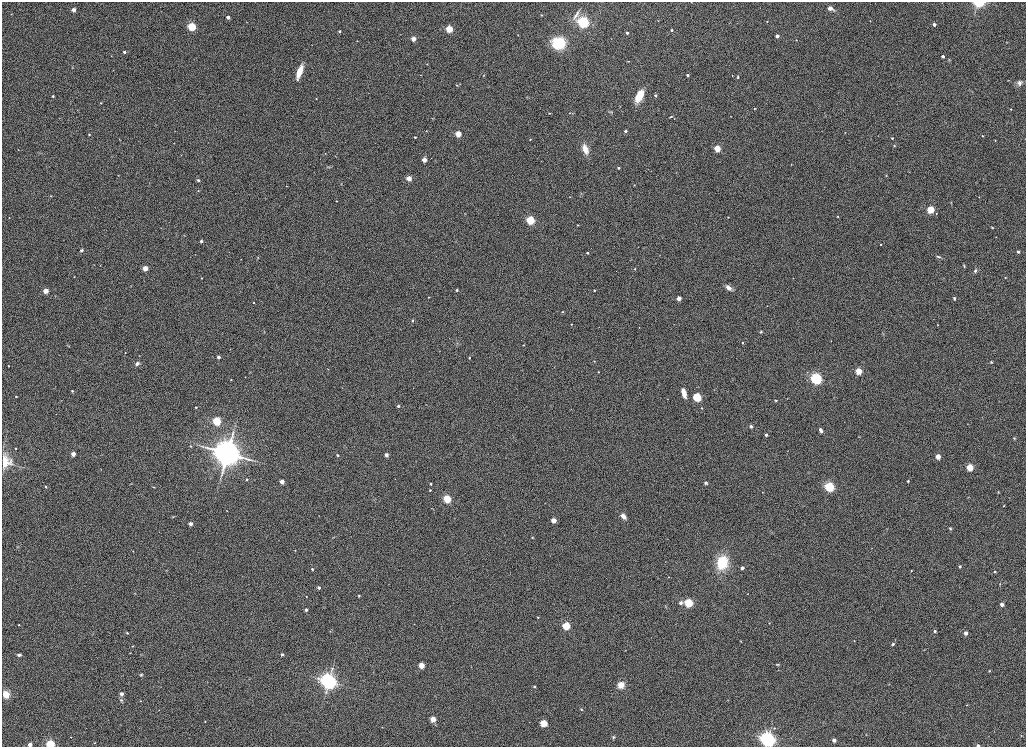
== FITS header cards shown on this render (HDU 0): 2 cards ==
NAXIS1  =                 2048
NAXIS2  =                 1489

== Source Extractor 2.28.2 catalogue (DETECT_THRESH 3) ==
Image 2048 x 1489 px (HDU 0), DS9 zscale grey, zoomed out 1/2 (1 PNG px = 2 x 2 image px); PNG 1028 x 749 px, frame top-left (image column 1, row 1489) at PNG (2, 2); no overlay
Background 1180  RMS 6.2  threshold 18.6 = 3 sigma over >= 5 px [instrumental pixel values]
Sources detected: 263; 1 cannot appear on this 1/2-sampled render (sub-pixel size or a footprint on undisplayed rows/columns) and is not listed; the other 262 listed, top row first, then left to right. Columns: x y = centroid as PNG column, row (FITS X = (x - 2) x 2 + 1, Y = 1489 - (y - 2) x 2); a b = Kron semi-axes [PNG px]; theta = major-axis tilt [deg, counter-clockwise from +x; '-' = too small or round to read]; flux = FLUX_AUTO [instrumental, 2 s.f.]
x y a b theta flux
691 2 2 1 - 330
979 3 7 4 -1 40000
830 8 3 2 - 18000
73 10 3 3 - 13000
541 15 4 3 - 1100
228 17 3 2 - 8800
658 21 3 2 - 620
583 22 6 4 -44 270000
767 22 3 2 - 800
934 24 2 2 - 6800
192 27 3 3 - 150000
449 29 3 3 - 86000
672 30 2 2 - 2500
340 31 2 2 - 2900
627 33 2 2 - 4100
518 35 2 2 - 630
777 36 3 2 - 10000
413 39 3 3 - 19000
796 40 2 2 - 550
357 41 2 1 - 350
558 43 10 9 - 58000
124 52 3 2 - 3300
111 56 3 2 - 580
943 56 2 2 - 5400
949 60 4 3 - 900
628 61 2 2 - 980
427 64 2 2 - 590
72 67 3 3 - 770
300 71 13 5 69 24000
420 75 2 2 - 340
484 75 4 3 - 900
687 75 2 2 - 4300
732 75 2 2 - 550
738 77 4 3 - 1500
297 79 5 4 - 2300
1008 80 3 2 - 520
1019 83 8 6 70 5000
460 84 2 2 - 560
457 85 5 2 - 830
655 95 3 2 - 3000
53 96 2 2 - 1900
639 96 13 6 63 25000
316 99 2 2 - 690
101 103 3 2 - 850
754 108 3 2 - 860
1011 109 2 2 - 670
611 112 5 2 - 1000
549 113 4 3 - 1000
569 113 2 2 - 490
573 113 4 2 - 720
731 116 2 2 - 380
671 117 5 3 - 1300
433 118 5 2 - 780
674 119 2 2 - 550
426 131 3 3 - 630
625 131 2 2 - 4300
845 133 2 2 - 450
89 134 2 2 - 1300
458 134 3 3 - 46000
982 136 2 2 - 1700
415 137 2 2 - 1700
892 138 2 2 - 2100
530 139 3 2 - 1000
995 140 2 2 - 720
894 146 4 3 - 1000
717 148 3 3 - 63000
585 149 11 5 -73 14000
18 150 2 1 - 370
40 152 4 3 - 900
325 153 3 2 - 510
181 155 3 2 - 400
424 160 3 3 - 20000
791 164 3 2 - 490
329 167 7 2 3 1200
618 168 2 2 - 2800
651 171 2 2 - 340
886 176 2 2 - 640
409 178 3 3 - 23000
198 180 5 4 - 2300
634 185 3 2 - 750
286 186 2 2 - 620
198 191 3 3 - 820
51 196 2 2 - 620
570 197 2 2 - 520
979 197 2 2 - 730
336 201 2 2 - 1000
951 203 3 2 - 690
931 210 3 3 - 100000
936 213 3 2 - 870
838 216 2 2 - 1400
728 217 2 2 - 580
9 218 2 2 - 370
530 220 3 3 - 160000
578 225 3 2 - 1000
161 228 2 1 - 340
992 228 3 2 - 750
201 241 2 2 - 4400
881 244 2 2 - 990
81 250 3 3 - 2200
1018 252 2 2 - 3700
587 253 2 2 - 2200
195 254 2 1 - 270
939 257 6 3 -16 1800
258 258 3 3 - 870
100 265 2 1 - 380
964 266 4 3 - 1100
145 268 3 3 - 30000
635 269 2 2 - 620
975 271 6 4 49 2300
74 277 2 1 - 600
1005 277 2 2 - 780
201 278 2 2 - 780
793 278 2 1 - 380
728 288 7 4 -42 6600
457 290 2 2 - 2300
594 290 2 2 - 1300
46 291 3 3 - 27000
429 297 2 2 - 770
679 298 4 3 - 5800
954 298 4 3 - 1900
254 303 2 2 - 1100
563 312 3 2 - 940
412 320 3 3 - 1300
571 324 2 2 - 740
937 325 2 2 - 510
639 327 2 2 - 420
761 332 3 3 - 1400
742 343 2 2 - 1400
523 345 2 2 - 730
68 346 5 2 - 770
230 349 2 1 - 370
125 353 2 2 - 740
218 357 2 2 - 6600
469 358 2 2 - 780
594 361 2 2 - 370
991 362 3 3 - 1400
137 364 5 4 - 3500
8 366 2 1 - 480
328 369 2 2 - 480
859 371 3 3 - 66000
598 372 2 2 - 900
245 377 2 2 - 530
816 379 4 4 - 300000
231 380 2 2 - 550
72 391 2 2 - 1900
684 393 8 4 -74 12000
16 397 2 2 - 1500
697 397 7 6 - 20000
61 400 2 1 - 300
776 401 3 3 - 1100
398 406 3 2 - 2500
196 407 2 2 - 1500
702 408 2 2 - 1100
56 414 2 2 - 390
217 421 3 3 - 150000
751 426 4 4 - 2700
820 429 2 2 - 4600
821 431 2 2 - 3700
766 435 2 2 - 3500
1014 438 3 3 - 1100
191 446 3 3 - 1200
227 453 12 11 - 870000
73 454 3 3 - 16000
337 455 3 3 - 1500
386 455 4 4 - 3800
938 456 3 3 - 27000
11 460 5 4 - 2400
4 461 12 8 -81 26000
970 467 3 3 - 80000
247 479 2 2 - 1800
395 479 2 2 - 360
908 481 2 2 - 1900
282 482 3 3 - 19000
706 483 4 3 - 1500
430 484 2 2 - 1900
45 487 3 3 - 1100
153 487 3 2 - 960
829 487 3 3 - 260000
430 490 2 2 - 1100
762 492 2 2 - 380
998 492 4 3 - 910
447 499 3 3 - 120000
545 503 2 2 - 380
1004 506 3 3 - 890
227 510 2 2 - 410
173 516 5 3 - 1200
319 516 2 2 - 360
623 516 5 4 - 9000
554 520 3 3 - 30000
190 524 3 2 - 11000
950 528 4 3 - 1500
333 537 4 2 - 880
532 537 3 3 - 960
18 547 4 3 - 1200
295 550 2 2 - 810
133 551 2 2 - 570
665 561 2 2 - 370
722 563 12 9 71 54000
960 566 2 2 - 3900
742 568 2 2 - 6000
312 569 3 2 - 2700
911 571 3 2 - 730
994 572 2 2 - 2500
669 577 2 2 - 480
1000 584 3 2 - 760
319 588 2 2 - 4900
135 593 3 2 - 510
748 594 2 1 - 370
306 596 2 2 - 680
359 596 3 3 - 1200
680 603 3 3 - 5000
689 603 3 3 - 170000
1002 604 4 3 - 5100
665 607 3 3 - 750
306 610 3 3 - 2100
538 617 2 2 - 1100
769 623 2 2 - 910
414 624 2 2 - 410
19 625 2 2 - 950
566 626 3 3 - 110000
330 631 3 3 - 790
934 631 2 2 - 3300
127 633 4 3 - 1300
966 633 3 2 - 11000
741 641 4 3 - 760
854 641 2 2 - 400
893 644 4 4 - 2100
133 646 3 3 - 820
626 650 3 2 - 510
130 653 3 2 - 610
282 654 3 2 - 3900
19 655 5 3 - 3500
778 664 5 3 - 1300
421 665 3 3 - 44000
989 671 3 3 - 960
141 675 5 3 - 1500
329 681 8 7 - 310000
889 684 3 2 - 710
621 685 6 6 - 15000
534 686 2 2 - 1800
6 694 7 6 - 17000
122 694 3 3 - 9300
121 700 5 5 - 2700
728 700 3 2 - 390
141 701 2 2 - 500
967 705 3 2 - 690
581 709 3 2 - 1100
433 719 3 3 - 36000
205 722 2 2 - 630
544 723 6 6 - 11000
382 727 2 2 - 500
774 728 3 3 - 1000
866 734 3 3 - 620
1021 735 3 2 - 510
71 737 3 2 - 730
613 737 4 4 - 2100
768 739 7 6 - 320000
834 740 3 2 - 8500
94 743 4 2 - 840
30 744 3 2 - 12000
50 744 3 3 - 160000
978 745 2 2 - 5100
At the frame edge (FLAGS 8, measured only in part): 7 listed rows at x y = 691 2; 979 3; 4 461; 768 739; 30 744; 50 744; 978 745
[1 sub-pixel or undisplayed-footprint detection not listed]